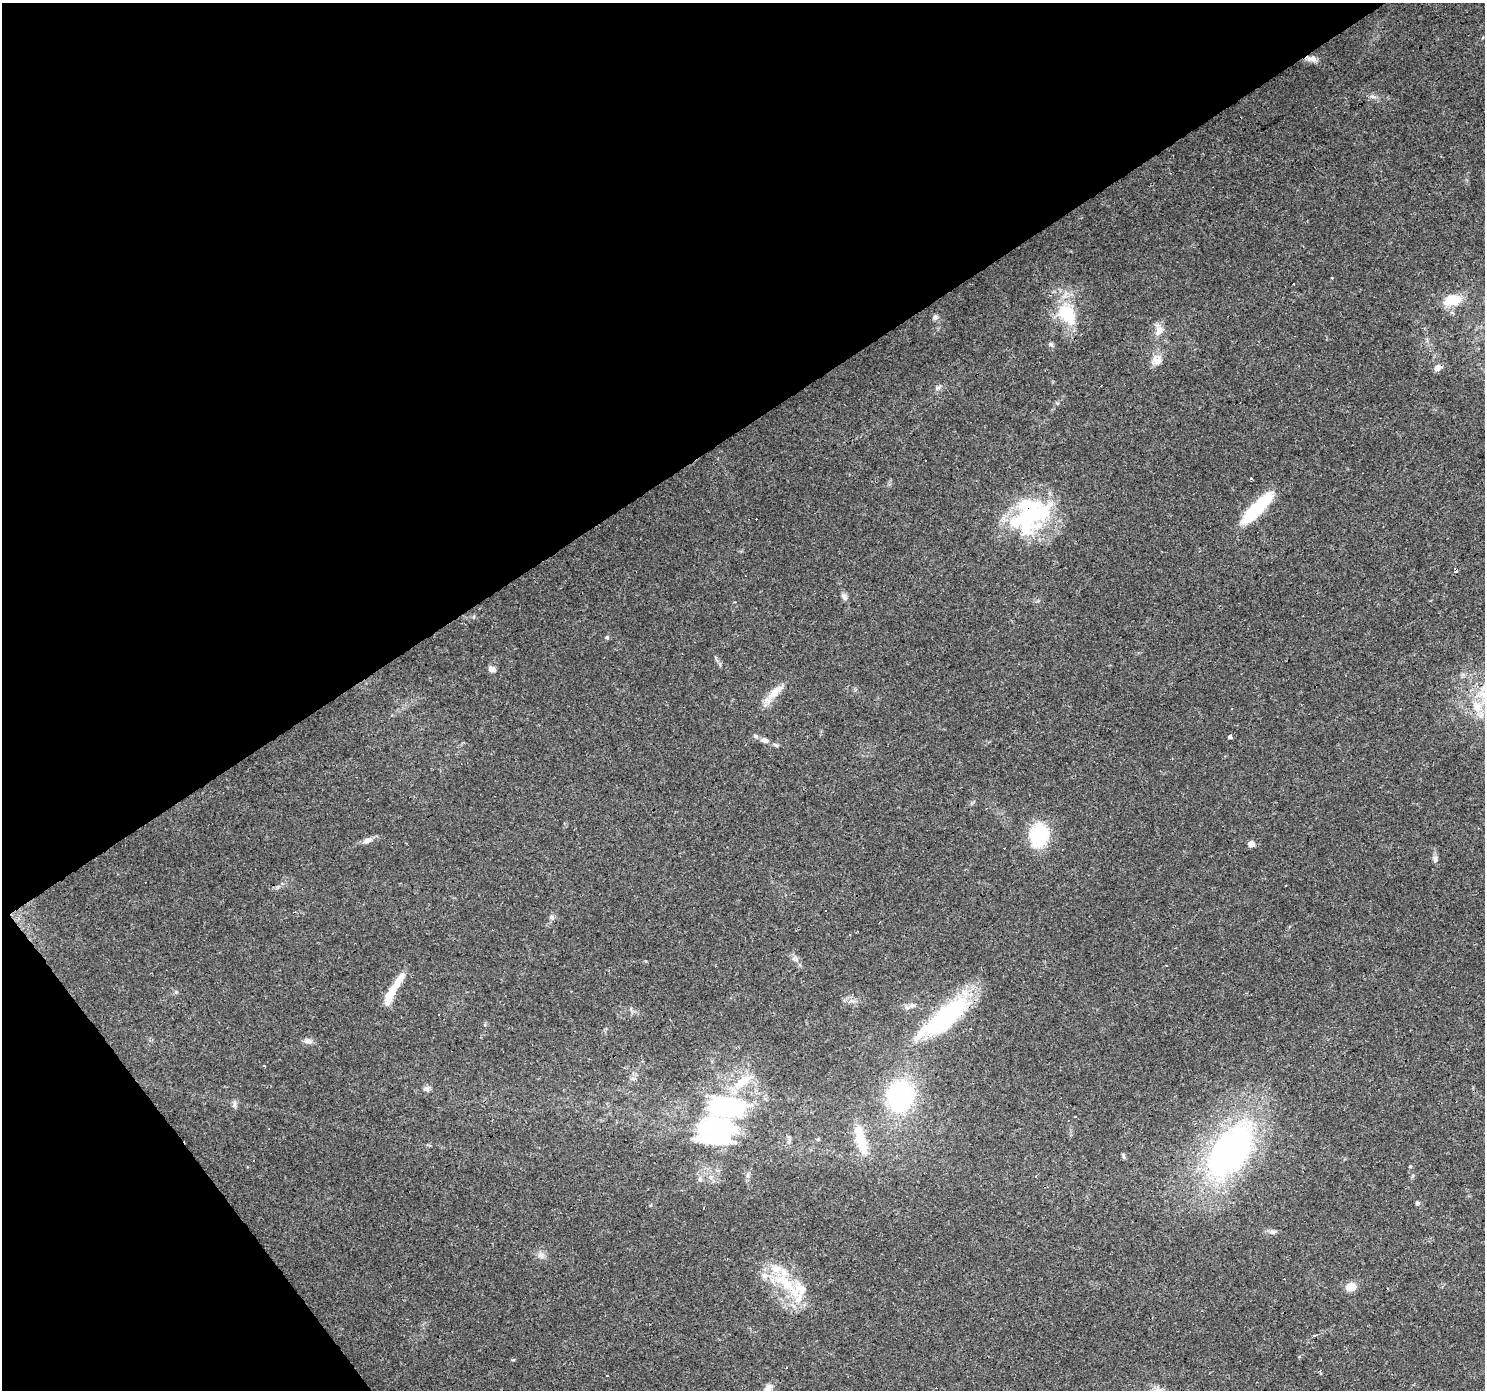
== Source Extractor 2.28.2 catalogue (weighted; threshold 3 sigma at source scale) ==
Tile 5 of 4 x 4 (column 1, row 2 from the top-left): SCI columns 1-1483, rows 2962-4349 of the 5932 x 5858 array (HDU 1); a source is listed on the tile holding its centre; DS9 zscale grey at full resolution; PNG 1487 x 1392 px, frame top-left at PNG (2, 3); no overlay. Shown black and unused: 35% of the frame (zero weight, under 3 of 4 exposures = <1% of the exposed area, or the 3 px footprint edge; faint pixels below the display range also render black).
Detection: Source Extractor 2.28.2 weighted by HDU 2 'WHT'; one run over the whole footprint, this tile lists its part. Background 0.0288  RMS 0.0033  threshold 0.0149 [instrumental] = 3 sigma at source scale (4.5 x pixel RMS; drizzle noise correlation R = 1.50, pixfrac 1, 0.0396/0.0396 arcsec/px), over >= 5 px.
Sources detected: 83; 2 inside a brighter object's white glare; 18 cosmic-ray / hot-pixel residue — not listed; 10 inside a brighter listed object's ellipse — not listed separately; the other 53 listed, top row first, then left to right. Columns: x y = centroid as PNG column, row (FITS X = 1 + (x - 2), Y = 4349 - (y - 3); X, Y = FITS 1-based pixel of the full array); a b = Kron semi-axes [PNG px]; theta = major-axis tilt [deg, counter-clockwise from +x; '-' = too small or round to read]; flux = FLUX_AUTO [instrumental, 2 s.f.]
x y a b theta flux
1312 59 15 7 -8 2.1
1452 300 20 13 11 8.5
1067 314 26 16 -48 14
935 318 8 6 17 1
1159 331 13 9 66 2.8
1051 344 7 5 -37 0.76
1157 360 15 14 - 3.2
1437 368 7 6 - 2.3
937 388 9 5 27 0.86
1252 478 3 3 - 1.1
1257 508 39 10 46 23
1030 517 63 33 33 37
1456 571 6 5 - 0.68
844 597 11 7 -55 1.2
607 637 5 5 - 0.54
492 669 8 6 -45 1.7
773 693 25 11 49 4.9
1477 706 17 13 -64 7
1230 736 4 3 - 6.8
765 740 11 7 -16 1.5
776 745 8 5 -26 0.62
1039 835 23 18 75 21
367 841 12 7 28 1.8
1251 844 5 4 - 3.8
1435 859 11 6 -85 1.1
1286 885 3 2 - 0.36
826 911 3 3 - 0.97
552 917 7 6 - 0.8
395 986 38 8 57 7
176 992 6 5 - 0.52
913 1005 12 6 -4 1.6
438 1014 3 3 - 1.1
948 1015 69 22 40 39
309 1041 11 7 -8 1.5
264 1066 3 2 - 0.33
427 1089 8 6 -15 1
900 1096 14 13 - 80
234 1104 11 5 79 0.98
725 1107 60 37 2 51
861 1140 39 11 -74 11
1230 1150 65 35 56 120
1123 1156 10 3 -75 0.48
1410 1166 5 3 - 0.31
748 1175 9 4 82 0.85
700 1179 6 6 - 0.74
1417 1203 6 6 - 0.57
1272 1232 10 7 -5 1.3
541 1255 10 8 -35 1.5
784 1282 39 16 -41 16
1351 1287 11 8 -2 4.1
786 1368 3 2 - 0.27
1157 1386 3 3 - 1.6
768 1389 14 7 67 2.7
Overlapping masked pixels (flux is a lower limit): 4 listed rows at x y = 1312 59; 1030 517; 948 1015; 861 1140
Isophote crosses this tile's border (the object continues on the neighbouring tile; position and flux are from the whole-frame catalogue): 1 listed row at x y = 768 1389
Unlisted compact peaks at least as high as the median listed source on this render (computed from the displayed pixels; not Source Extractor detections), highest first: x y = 1372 96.